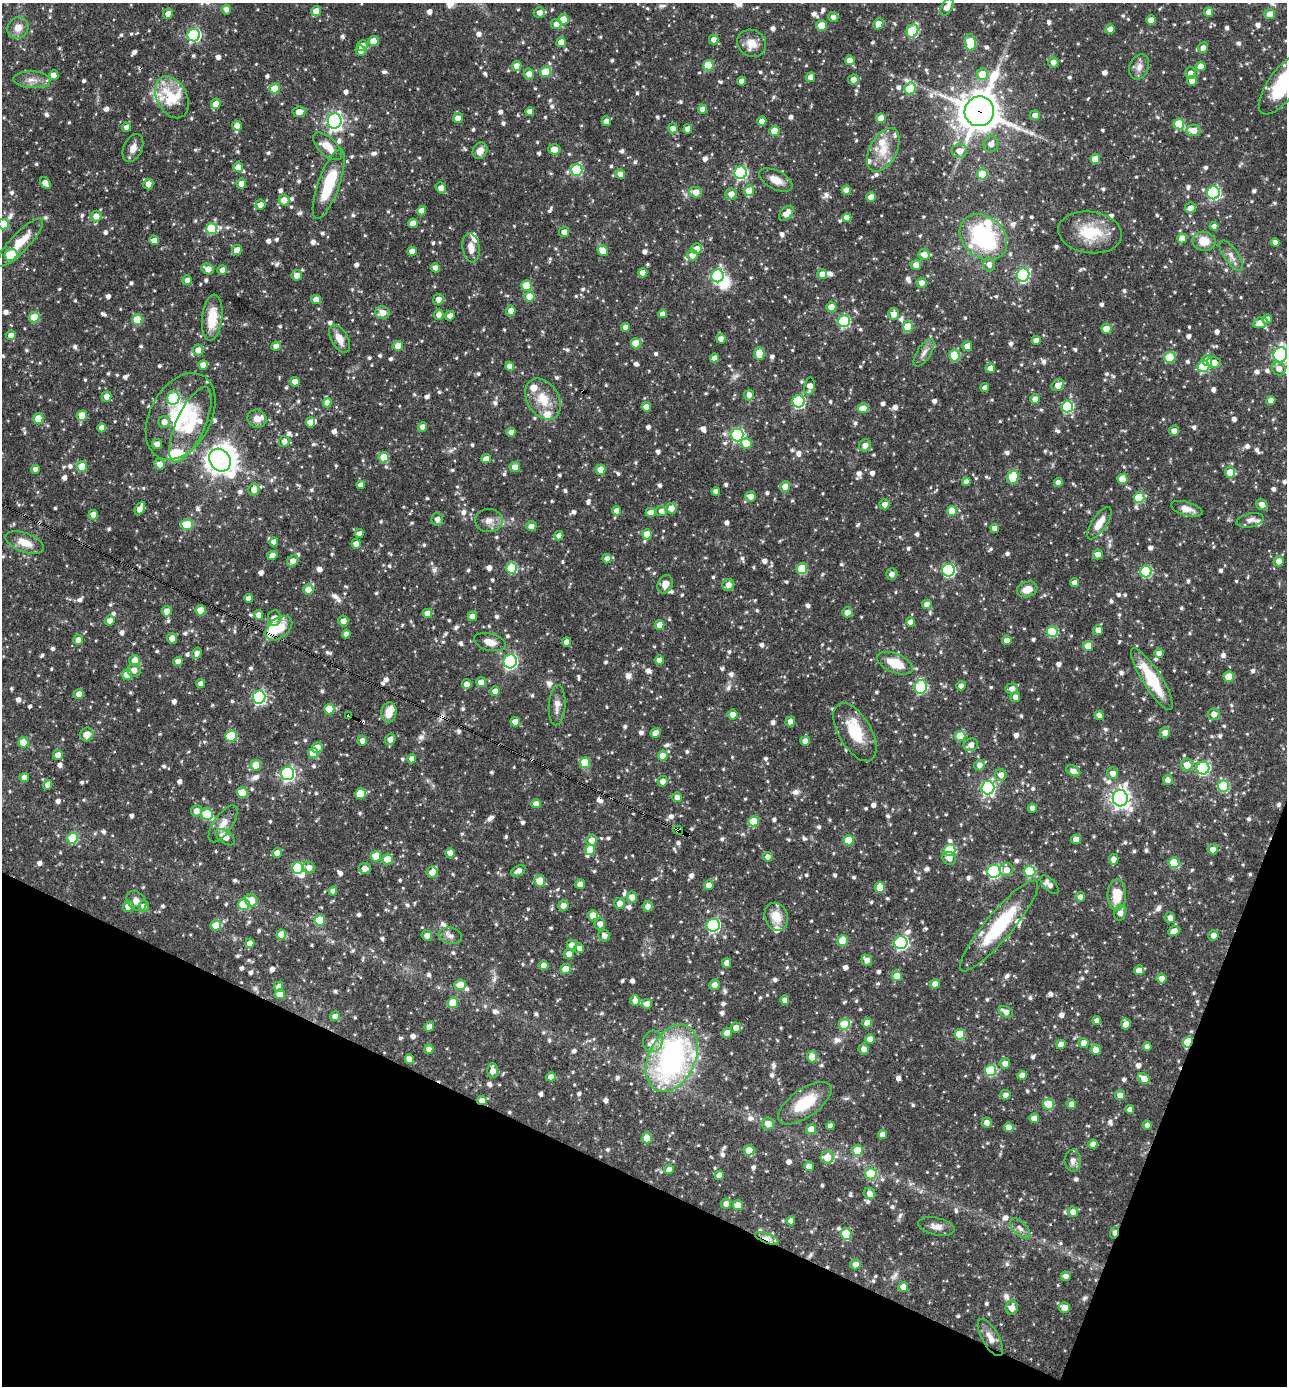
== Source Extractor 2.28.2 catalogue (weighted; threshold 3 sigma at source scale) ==
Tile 15 of 4 x 4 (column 3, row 4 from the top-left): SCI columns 2843-4127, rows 1-1384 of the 5550 x 5536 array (HDU 1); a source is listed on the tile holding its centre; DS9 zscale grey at full resolution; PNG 1289 x 1388 px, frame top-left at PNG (2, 3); each listed source drawn as its Kron ellipse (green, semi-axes under 4 px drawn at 4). Shown black and unused: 19% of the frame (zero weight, under 3 of 4 exposures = <1% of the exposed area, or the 3 px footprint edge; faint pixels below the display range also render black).
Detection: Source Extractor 2.28.2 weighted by HDU 2 'WHT'; one run over the whole footprint, this tile lists its part. Background 0.0642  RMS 0.0036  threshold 0.016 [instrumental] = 3 sigma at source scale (4.5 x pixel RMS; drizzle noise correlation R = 1.50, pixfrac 1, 0.05/0.05 arcsec/px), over >= 5 px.
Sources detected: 1292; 4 inside a brighter object's white glare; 3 cosmic-ray / hot-pixel residue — neither listed nor drawn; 30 inside a brighter listed object's ellipse — not listed separately; of the other 1255, all 500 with FLUX_AUTO >= 1.87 (the completeness limit of this list) listed and drawn (755 fainter detections not listed), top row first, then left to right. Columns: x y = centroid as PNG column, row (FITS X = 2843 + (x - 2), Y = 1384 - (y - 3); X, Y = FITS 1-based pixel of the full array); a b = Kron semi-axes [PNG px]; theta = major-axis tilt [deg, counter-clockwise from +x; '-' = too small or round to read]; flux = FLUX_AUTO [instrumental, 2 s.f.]
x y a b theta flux
947 7 9 5 59 3
226 10 5 5 - 2
316 11 5 5 - 4.7
1209 12 4 4 - 2.7
539 13 6 5 - 2.3
168 14 5 4 - 2.8
1270 14 5 5 - 3.6
833 17 5 5 - 1.9
563 19 5 5 - 6.3
1151 20 5 4 - 3.7
556 24 5 5 - 2.6
878 24 5 5 - 3.6
822 26 5 5 - 7.2
18 28 11 10 - 3.6
1110 29 4 4 - 2.6
912 31 7 5 59 25
194 35 6 6 - 52
714 39 5 5 - 2.3
374 41 5 5 - 6.7
561 42 5 5 - 3.5
970 42 8 5 -84 15
752 43 15 13 -27 4.8
362 46 5 5 - 2.8
1203 48 5 5 - 2.1
361 51 5 5 - 2.4
850 60 5 5 - 3.5
1053 62 5 5 - 2.3
708 65 5 5 - 14
516 66 5 5 - 2.9
1201 66 5 4 - 2.8
1139 67 13 9 70 2.5
546 72 6 5 - 12
1190 73 6 5 - 2
529 74 5 5 - 3
982 74 6 5 - 7
54 75 5 4 - 3.1
811 77 5 4 - 2.6
32 80 18 8 -3 3.2
853 80 5 5 - 2.4
742 81 4 4 - 2.5
1192 81 5 5 - 2.9
1283 84 36 14 54 29
275 89 5 5 - 7.9
910 89 6 5 - 13
172 97 22 15 -63 11
216 104 5 5 - 4
702 109 4 4 - 3.1
979 111 15 14 - 960
299 112 6 5 - 3.2
530 112 4 4 - 2.5
1035 115 5 5 - 2.7
458 118 5 5 - 2.9
881 118 5 5 - 5.6
335 121 7 7 - 120
606 121 5 4 - 2.4
762 121 4 4 - 2.8
1179 124 5 5 - 12
237 126 5 4 - 2.4
126 127 4 4 - 2.3
673 128 5 5 - 2.6
688 129 4 4 - 2.9
1193 130 7 5 9 5.2
774 131 5 5 - 6.6
991 144 8 7 - 2.4
328 146 18 9 -43 5.2
133 148 15 9 66 3
554 149 6 5 - 3.5
883 150 23 13 62 7.8
480 151 8 7 - 3.3
959 151 7 7 - 3.3
1095 159 5 5 - 7.1
238 167 5 5 - 3.9
577 170 6 5 - 28
741 173 6 6 - 55
620 174 5 4 - 2.5
982 174 5 5 - 12
776 180 18 9 -28 4.3
45 183 6 4 -50 3.1
148 184 5 5 - 3.3
241 184 5 5 - 3
329 184 37 10 70 18
441 188 6 5 - 2.9
846 190 4 4 - 3.1
749 191 5 5 - 6.7
696 192 6 5 - 3.7
1213 193 6 6 - 51
731 194 6 5 - 3
871 197 4 4 - 3.8
284 200 5 5 - 3.4
260 205 5 5 - 2.4
1190 208 5 5 - 2.6
422 211 4 4 - 3.6
786 213 9 5 45 3.3
96 216 5 5 - 3
847 218 4 4 - 2.8
413 223 5 4 - 3.6
3 224 5 5 - 13
1214 226 4 4 - 1.9
212 228 5 5 - 19
564 232 5 5 - 2.3
1090 232 32 20 -8 15
983 237 26 20 -40 47
1182 238 5 4 - 4.8
154 240 5 5 - 2.6
1204 241 11 9 -11 6.1
20 242 32 9 46 8.2
1275 242 4 4 - 2.3
471 248 15 8 -81 3.3
697 248 5 5 - 2.7
237 250 5 5 - 4.1
603 250 5 5 - 6.5
412 251 4 4 - 3.1
11 255 6 6 - 16
692 255 5 5 - 3.2
924 255 5 5 - 4
1231 256 18 7 -56 2.5
916 265 5 5 - 3
989 265 6 6 - 2.1
436 268 5 4 - 2.6
208 269 6 5 - 3.3
222 270 5 4 - 2.5
643 273 4 4 - 2.7
822 274 5 5 - 2.7
297 275 5 5 - 2.7
1023 275 7 6 - 47
717 276 6 6 - 53
187 280 5 4 - 3
921 283 5 5 - 2.6
527 286 5 5 - 12
530 297 5 5 - 7.8
438 299 5 5 - 2.6
316 300 5 4 - 2.9
831 307 5 5 - 3.8
511 311 5 5 - 3.3
383 313 7 6 - 3.6
662 314 4 4 - 2
894 314 6 5 - 3
439 315 5 5 - 2.3
450 316 5 4 - 2.5
34 317 5 5 - 12
212 318 23 10 84 9.3
1267 319 5 4 - 3.1
137 320 5 5 - 12
844 321 6 6 - 32
1260 323 7 5 22 3.7
625 327 4 4 - 2.5
908 327 5 5 - 12
1106 329 5 5 - 6.4
11 335 5 4 - 1.9
339 339 15 8 -61 4.1
721 339 5 4 - 2.7
1036 340 4 4 - 2.7
636 343 5 5 - 10
276 346 5 4 - 2.5
398 346 5 5 - 5.4
967 346 5 5 - 3.5
198 350 5 5 - 2.6
759 353 6 5 - 8.6
924 353 15 7 57 2.2
1280 355 7 6 - 67
954 356 6 5 - 16
1170 357 6 5 - 14
714 358 4 4 - 2.5
1207 360 6 5 - 3.3
1214 362 7 5 -19 3.1
203 365 5 4 - 3.3
510 366 4 4 - 3.3
1204 366 6 5 - 23
990 368 4 4 - 2.7
1279 369 7 6 - 2.4
295 382 5 5 - 3.9
1058 385 7 5 40 3.1
810 386 9 5 79 2.9
985 388 4 4 - 2.2
749 395 5 5 - 2.5
106 397 5 5 - 2.7
173 398 6 6 - 34
543 399 22 15 -58 8.4
1035 399 5 5 - 3
1271 400 4 4 - 2.8
798 401 6 6 - 45
327 403 5 4 - 2.4
646 407 4 4 - 3.2
1067 407 6 6 - 34
863 408 5 5 - 6.3
82 416 5 5 - 7.5
181 416 46 30 61 27
38 419 5 5 - 8.9
257 419 9 9 - 2.6
164 422 6 5 - 2.9
310 422 5 4 - 2.8
190 424 41 14 66 14
423 427 4 4 - 2.4
102 428 4 4 - 2.6
1174 431 5 5 - 2.4
511 432 4 4 - 2.1
737 435 6 6 - 55
284 441 5 5 - 2.3
746 443 5 5 - 5.9
157 444 5 5 - 2.5
865 445 6 6 - 2.2
384 457 5 5 - 7.3
486 459 5 4 - 2.3
220 460 12 10 -53 310
159 464 5 5 - 2.7
82 466 5 5 - 7.3
515 467 5 5 - 3
35 469 4 4 - 2.3
600 470 5 5 - 5.1
1230 472 5 5 - 5.1
1013 477 7 5 72 15
1122 479 5 5 - 7.6
966 482 4 4 - 2.1
1058 482 4 4 - 2.3
361 485 4 4 - 2.2
785 487 5 5 - 3.6
254 489 6 5 - 2.7
716 491 4 4 - 1.9
750 496 5 5 - 2.7
1139 498 5 5 - 13
885 504 5 5 - 2.3
1262 504 6 5 - 3.1
140 508 7 4 63 3.2
671 508 5 5 - 3
1187 509 16 7 -16 3.1
616 511 4 4 - 2.7
661 511 5 5 - 1.9
952 511 5 5 - 8.3
651 512 5 4 - 2.8
93 515 5 4 - 3.2
437 519 6 6 - 1.9
1250 520 14 7 13 2
489 521 14 11 0 3
1099 523 19 7 56 4.7
187 524 6 5 - 9.6
531 526 5 5 - 2.2
995 528 4 4 - 2.4
359 534 4 4 - 2.3
647 534 5 5 - 7.4
559 536 5 4 - 2.3
274 542 4 4 - 2.8
25 543 20 9 -20 5.2
356 544 5 4 - 2.8
1098 554 5 5 - 2.8
272 555 5 4 - 2.7
607 559 4 4 - 2.3
293 561 6 5 - 2.6
1279 561 5 5 - 2.9
512 568 6 5 - 18
802 569 5 5 - 15
948 570 6 6 - 46
1146 572 6 5 - 29
892 574 6 5 - 2
1075 583 4 4 - 2.6
665 584 9 7 65 3.1
728 585 6 5 - 2.8
1027 589 10 7 18 3.9
308 590 5 5 - 4.4
249 598 4 4 - 2.1
927 604 5 4 - 2.6
201 610 5 5 - 6.6
167 611 5 5 - 3.1
847 612 5 5 - 2.8
427 613 5 4 - 3.8
259 615 5 4 - 2.6
472 616 5 4 - 3
274 618 8 6 84 2.8
110 621 5 5 - 2.4
343 621 5 5 - 2.8
911 622 4 4 - 2.6
660 625 5 4 - 4.2
279 628 15 9 40 7.7
1098 630 5 5 - 2.7
1052 632 5 5 - 20
346 634 4 4 - 2.3
172 638 5 5 - 2.8
78 640 5 5 - 2.1
1007 640 5 4 - 2.4
490 642 16 8 -14 3.3
566 642 4 4 - 2.6
1088 646 5 5 - 5.3
197 653 6 4 71 2.3
1159 653 4 4 - 2.3
134 660 5 5 - 4
659 660 4 4 - 2.6
178 661 5 4 - 2.8
510 661 7 6 - 64
895 663 19 9 -23 9
134 670 7 6 - 2.1
127 675 5 5 - 6
1229 677 5 5 - 9.5
1152 679 36 9 -58 19
481 682 5 5 - 3.5
201 683 4 4 - 2.4
467 684 5 5 - 2.4
961 686 5 4 - 2.1
921 687 7 6 - 31
1012 689 6 5 - 2.7
495 691 5 5 - 3.2
79 694 5 5 - 3.4
259 697 6 6 - 59
1015 697 5 5 - 2.4
557 705 20 8 86 3
329 709 5 5 - 9.3
389 712 10 7 83 4.6
732 714 5 5 - 2.7
1214 714 6 5 - 2.4
349 715 3 3 - 2
1099 715 5 4 - 3.1
790 721 5 4 - 2.4
515 722 5 4 - 4.8
855 732 32 16 -60 13
1165 732 5 5 - 2.6
656 733 5 5 - 2.6
87 734 7 6 - 2.9
231 736 6 5 - 16
960 736 5 5 - 11
390 739 6 5 - 2.7
362 741 5 4 - 2
805 741 5 4 - 2.6
24 742 5 5 - 10
971 745 7 6 - 2.2
317 747 5 5 - 3.4
313 753 5 5 - 9.2
58 755 5 5 - 3.2
663 756 5 5 - 3.7
412 759 4 4 - 2.2
585 763 5 5 - 14
256 765 5 5 - 6.3
979 765 5 5 - 2.4
1187 765 6 6 - 3.7
1203 768 6 6 - 49
1073 771 7 5 -27 2.6
288 773 7 6 - 77
1113 773 6 5 - 2.3
1001 775 6 5 - 2.6
24 778 4 4 - 3.3
1168 780 5 4 - 2.4
662 781 5 5 - 2.1
47 785 5 4 - 2.5
1223 786 5 5 - 22
988 788 7 6 - 74
242 793 5 5 - 11
360 794 5 5 - 9.7
677 797 5 4 - 2
1120 798 8 7 - 200
536 804 5 4 - 2.9
1032 808 4 4 - 2.3
196 811 5 5 - 2.6
207 814 6 5 - 20
754 821 5 5 - 12
223 824 21 9 55 3.8
678 830 5 3 - 26
225 837 11 6 -36 3
73 838 5 5 - 17
1076 839 5 5 - 2.6
591 840 5 5 - 3.2
849 840 5 5 - 7.9
1213 849 5 5 - 2.5
590 850 5 5 - 7.3
950 850 5 5 - 23
277 853 5 5 - 2.6
450 853 5 4 - 2.8
376 856 5 5 - 9.3
768 857 5 5 - 2
949 858 7 6 - 2.3
388 859 5 5 - 8.1
1114 859 5 4 - 2.6
1174 863 5 5 - 14
298 868 6 5 - 28
309 868 6 6 - 2.4
365 868 6 5 - 3.1
1006 870 7 6 - 3.1
518 871 7 5 27 2.1
994 871 7 6 - 54
1030 871 5 5 - 22
432 872 6 5 - 2.9
540 881 5 5 - 6.9
580 884 5 4 - 2.7
709 885 5 4 - 2.8
1050 885 11 5 -46 2.1
880 887 5 5 - 6.7
333 891 4 4 - 2.4
1117 895 15 9 89 8.9
632 897 5 5 - 2.8
1080 897 4 4 - 1.9
251 900 6 6 - 5.7
136 901 11 8 -48 2.4
619 903 5 5 - 2.6
244 904 5 5 - 14
563 905 5 5 - 2.7
128 906 5 5 - 4.1
144 906 5 5 - 2.5
648 906 5 5 - 2.5
1120 913 8 5 73 2.6
593 915 5 5 - 4.5
776 917 14 11 -67 6
1170 918 5 5 - 2
320 920 5 5 - 12
600 924 6 5 - 2.6
216 925 5 5 - 8
713 925 6 6 - 51
999 926 58 13 50 28
1174 931 6 4 27 2.9
281 934 5 4 - 5.4
427 935 5 5 - 2.2
1213 935 5 5 - 2.6
450 936 11 8 -13 1.9
604 936 6 5 - 2
843 941 5 5 - 11
250 943 5 4 - 2.5
901 943 6 6 - 64
572 945 5 5 - 3.1
579 948 5 5 - 2.2
569 954 5 5 - 3
867 960 6 5 - 2.6
727 963 5 4 - 2.3
543 965 5 5 - 2.3
566 969 5 5 - 5.5
1139 970 5 4 - 3.4
897 976 5 5 - 3.8
1161 978 5 5 - 2.6
935 984 5 4 - 2.8
460 985 6 5 - 5.6
714 985 5 5 - 2.4
279 987 5 4 - 3
280 994 5 5 - 6.5
785 1000 4 4 - 2.9
635 1001 5 5 - 2.7
453 1003 5 5 - 10
647 1004 5 4 - 3
1006 1012 7 5 -33 2.5
335 1016 5 4 - 2
1097 1021 4 4 - 1.9
867 1023 5 5 - 4.9
844 1024 6 5 - 14
1126 1024 5 5 - 2.9
429 1027 5 4 - 2.8
736 1028 5 5 - 2.7
727 1033 5 5 - 3.4
960 1034 5 5 - 12
870 1039 5 4 - 3.6
653 1041 11 9 73 2.9
1188 1042 5 4 - 20
1084 1043 5 5 - 3.1
1061 1044 5 4 - 3.1
1147 1047 4 4 - 2.2
429 1049 4 4 - 2.4
864 1049 5 5 - 2.2
1096 1050 5 5 - 5.2
812 1057 5 5 - 5.3
672 1058 36 23 64 100
409 1059 5 4 - 3
1005 1063 5 5 - 2.5
493 1071 7 5 -90 2.8
991 1071 5 5 - 23
1022 1075 5 4 - 3
551 1077 4 4 - 2.9
1144 1078 6 5 - 4.3
1005 1095 5 5 - 2.3
1120 1095 5 5 - 2.7
482 1100 5 4 - 2.8
805 1103 31 14 35 14
1049 1104 6 5 - 11
1071 1104 5 5 - 2.2
1130 1109 4 4 - 2.3
1034 1118 5 4 - 3.2
987 1123 5 5 - 2.8
768 1124 6 6 - 3.4
1147 1125 4 4 - 2.2
830 1126 4 4 - 2.2
1009 1127 5 5 - 3.3
811 1129 5 5 - 5.2
882 1135 4 4 - 2.4
647 1138 5 5 - 7.3
1093 1144 4 4 - 2.5
749 1150 5 5 - 8.5
857 1150 5 5 - 10
827 1157 6 6 - 5.7
1073 1160 11 8 86 2.3
809 1166 5 4 - 2.6
669 1169 5 4 - 2
871 1174 6 5 - 14
719 1175 5 4 - 2.9
869 1193 6 5 - 2.8
726 1204 5 5 - 2.8
738 1205 5 5 - 6.3
1073 1212 5 5 - 2.6
791 1221 4 4 - 2.5
936 1226 18 8 -13 2.7
1020 1228 13 6 -45 2
1114 1233 6 4 73 2.3
846 1234 6 5 - 14
767 1238 12 4 -21 4
855 1264 5 5 - 2.6
1066 1276 5 4 - 1.9
903 1287 5 5 - 2.9
1012 1308 7 6 - 2.9
1064 1308 5 5 - 3.4
990 1337 21 8 -60 3.6
Overlapping masked pixels (flux is a lower limit): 13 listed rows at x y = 1283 84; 979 111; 983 237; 384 457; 1122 479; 79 694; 349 715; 1120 798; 678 830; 1188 1042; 482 1100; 1114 1233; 767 1238
Isophote crosses this tile's border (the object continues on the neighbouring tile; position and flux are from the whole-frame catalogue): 4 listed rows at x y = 947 7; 1283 84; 3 224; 1280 355